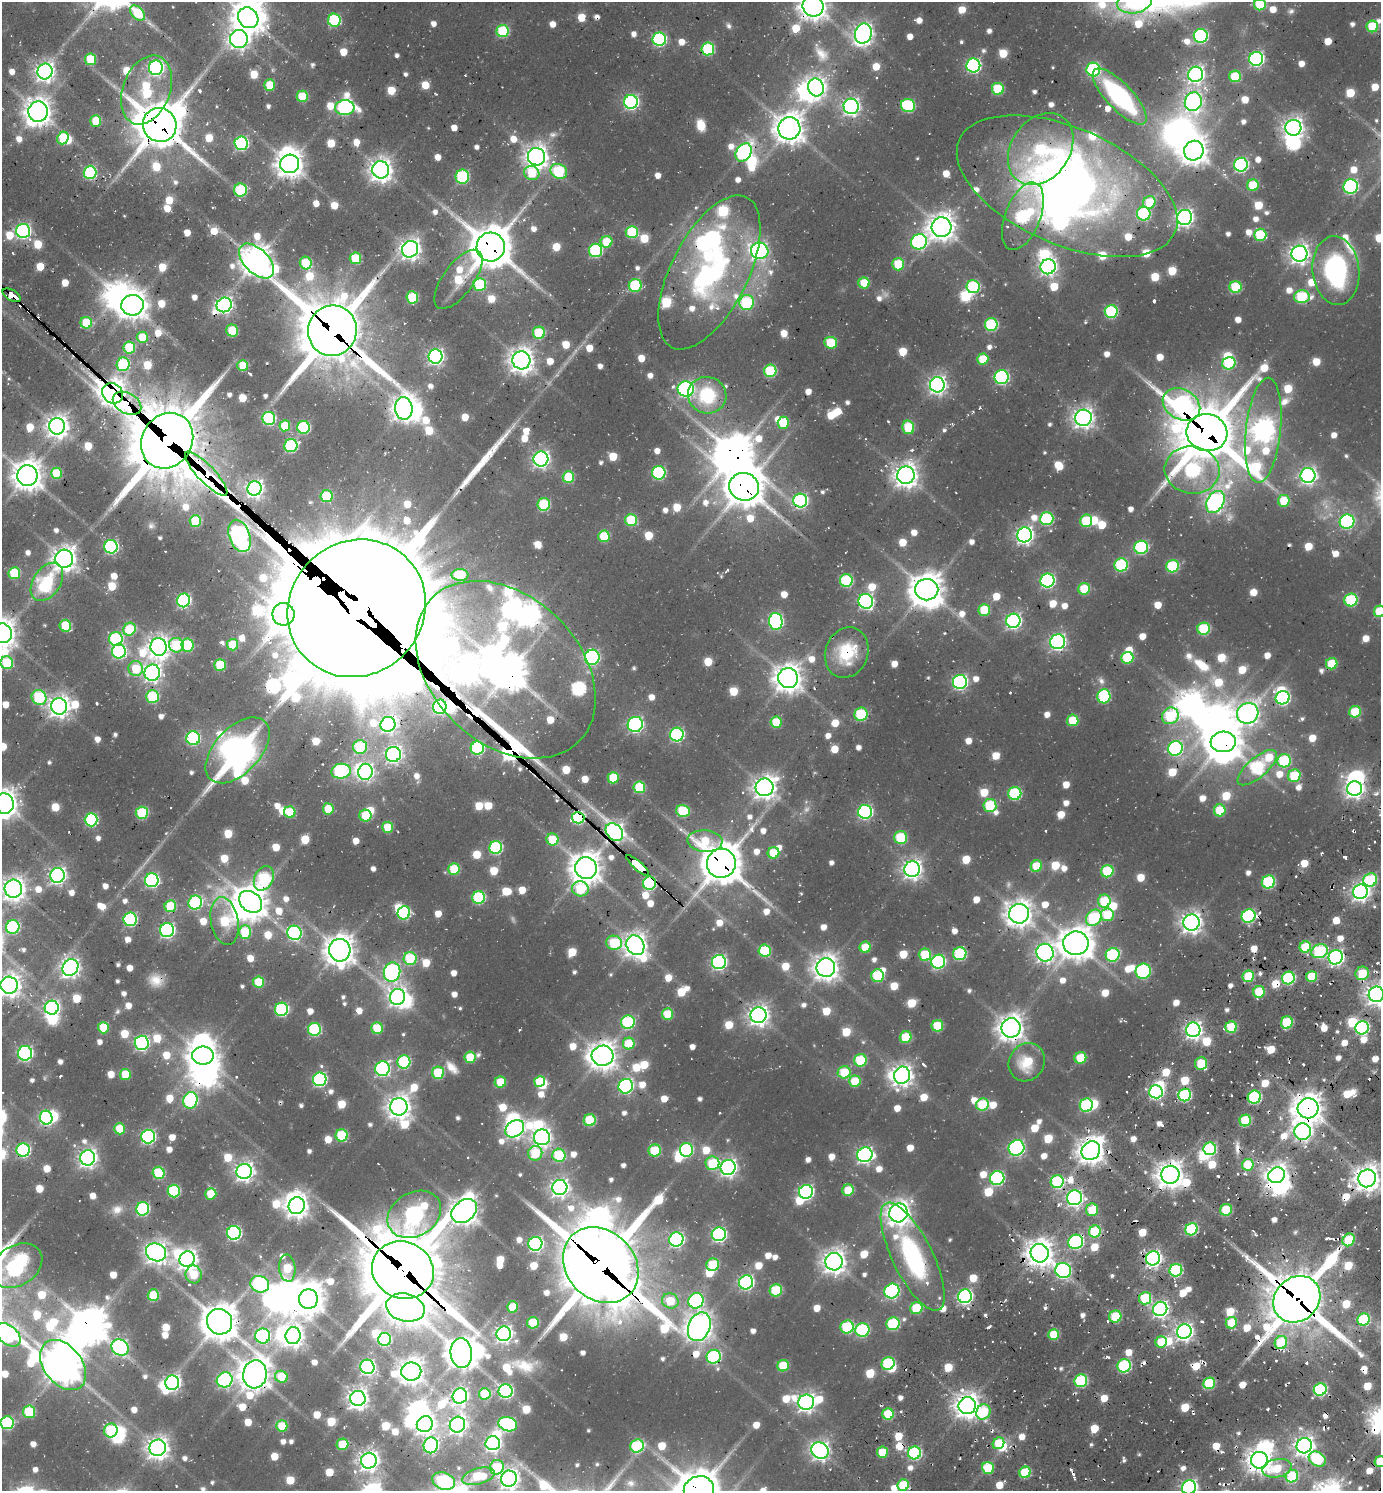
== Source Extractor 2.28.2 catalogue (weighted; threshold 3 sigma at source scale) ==
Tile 11 of 4 x 4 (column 3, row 3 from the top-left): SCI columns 3401-4779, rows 1491-2979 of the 6306 x 6247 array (HDU 1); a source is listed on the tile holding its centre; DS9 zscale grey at full resolution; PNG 1383 x 1493 px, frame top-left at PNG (2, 2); each listed source drawn as its Kron ellipse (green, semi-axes under 4 px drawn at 4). Shown black and unused: <1% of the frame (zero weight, under 2 of 3 exposures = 12% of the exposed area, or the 3 px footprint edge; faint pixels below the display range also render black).
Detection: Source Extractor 2.28.2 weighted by HDU 2 'WHT'; one run over the whole footprint, this tile lists its part. Background 0.0765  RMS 0.01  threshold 0.0464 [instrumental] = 3 sigma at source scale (4.5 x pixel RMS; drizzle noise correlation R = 1.50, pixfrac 1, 0.05/0.05 arcsec/px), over >= 5 px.
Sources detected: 1204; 10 too faint to see at this stretch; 83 inside a brighter object's white glare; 27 cosmic-ray / hot-pixel residue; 5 long thin detections or spike segments (spike, bleed or trail) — neither listed nor drawn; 22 inside a brighter listed object's ellipse — not listed separately; of the other 1057, all 500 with FLUX_AUTO >= 36.2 (the completeness limit of this list) listed and drawn (557 fainter detections not listed), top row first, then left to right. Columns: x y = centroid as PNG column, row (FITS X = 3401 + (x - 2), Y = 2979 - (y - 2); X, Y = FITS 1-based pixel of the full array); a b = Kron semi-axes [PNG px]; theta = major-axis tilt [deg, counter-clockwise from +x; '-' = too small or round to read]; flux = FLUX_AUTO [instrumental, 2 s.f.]
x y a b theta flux
1134 2 17 11 10 130
1260 4 6 6 - 56
813 6 11 10 - 1400
137 13 9 6 -45 62
248 18 11 9 -47 1700
334 20 6 6 - 100
1372 26 6 6 - 60
503 31 6 6 - 84
863 33 10 8 70 690
1201 36 7 7 - 180
239 39 9 9 - 630
659 39 7 6 - 180
708 49 6 6 - 100
90 59 6 5 - 46
1256 59 7 7 - 270
973 65 7 7 - 230
156 68 7 7 - 310
1093 69 7 7 - 130
45 71 8 7 - 610
1196 74 8 7 - 490
1235 76 6 6 - 59
270 85 5 5 - 41
816 87 9 7 -75 530
998 89 6 6 - 61
146 90 36 23 69 110
302 96 6 5 - 46
1120 96 36 13 -47 140
631 102 7 7 - 260
1193 102 9 8 - 450
851 106 8 7 - 460
908 106 7 6 - 120
345 108 9 7 3 200
38 112 10 10 - 1300
96 121 5 5 - 42
160 125 17 16 - 4100
789 128 11 11 - 1600
1293 128 8 8 - 760
63 138 6 5 - 51
241 143 7 6 - 190
1041 149 39 29 55 150
1194 151 10 9 - 1400
744 152 10 7 56 210
536 157 9 8 - 1000
290 164 9 9 - 1300
1241 165 7 7 - 210
381 170 8 8 - 940
559 171 9 7 -30 78
90 172 6 6 - 140
532 173 8 7 - 48
462 177 7 7 - 110
1253 185 6 5 - 50
1067 186 117 58 -23 670
1351 187 7 7 - 200
240 190 6 6 - 82
1149 202 6 6 - 40
1144 214 7 6 - 110
1023 216 35 17 69 180
1185 217 7 7 - 500
941 227 10 10 - 1300
23 231 7 7 - 290
632 232 6 6 - 78
1260 235 6 6 - 71
606 242 6 5 - 40
919 242 8 7 - 210
491 247 14 14 - 3700
410 249 8 8 - 760
595 250 7 6 - 140
760 251 9 8 - 350
1299 254 8 8 - 670
355 258 6 5 - 50
256 261 21 12 -44 1800
306 263 6 6 - 56
898 264 6 6 - 49
1048 267 7 7 - 460
1336 271 34 23 -84 180
709 272 84 38 63 300
458 279 35 15 54 61
864 283 5 5 - 42
480 284 6 6 - 75
635 285 6 6 - 91
973 287 6 6 - 110
1235 287 6 6 - 68
11 295 10 5 -31 220
412 297 6 6 - 66
1302 297 8 6 2 86
747 303 7 7 - 84
132 305 11 10 - 1500
224 305 8 7 - 410
1111 312 6 6 - 120
86 323 6 5 - 53
991 325 6 6 - 100
232 331 6 6 - 45
332 331 25 24 - 7300
539 333 6 6 - 65
142 337 6 5 - 38
831 343 6 6 - 54
129 347 6 6 - 54
435 356 7 7 - 360
983 359 5 5 - 38
521 360 9 9 - 1100
1229 363 7 6 - 89
123 364 7 6 - 110
243 365 5 5 - 42
770 371 6 6 - 83
1002 377 7 7 - 190
937 385 7 7 - 510
686 389 8 7 - 340
113 393 11 9 -42 1500
707 395 19 18 - 68
127 403 15 10 -29 270
1181 404 20 15 -30 380
404 408 11 8 -82 1100
269 418 6 6 - 130
1083 418 8 8 - 730
783 423 6 5 - 40
57 426 8 8 - 940
285 426 5 5 - 38
303 427 6 6 - 120
908 427 7 6 - 59
1263 430 53 17 84 1100
1207 433 20 18 -10 6300
167 441 29 25 58 9500
291 446 7 6 - 140
541 459 7 7 - 390
1192 470 27 23 -8 190
56 473 6 5 - 48
659 473 6 6 - 130
206 474 29 8 -46 950
906 475 9 8 - 1000
1308 475 7 7 - 410
27 476 10 10 - 1600
568 477 6 5 - 53
744 487 15 14 - 2900
254 488 7 7 - 520
326 496 6 6 - 60
800 501 7 7 - 220
1284 501 6 6 - 38
1215 502 12 8 60 460
544 504 6 6 - 80
1047 519 7 6 - 120
631 520 6 6 - 65
195 521 6 5 - 62
1086 521 6 6 - 62
1347 522 7 7 - 160
1025 535 7 7 - 480
240 536 17 10 -70 590
604 536 6 5 - 61
111 547 7 6 - 210
1141 547 7 6 - 140
64 559 9 9 - 1100
1121 565 7 6 - 120
1173 566 6 6 - 97
14 573 6 6 - 67
460 575 8 6 -1 45
846 581 6 6 - 110
1047 581 7 7 - 230
47 582 21 13 56 80
1084 589 6 5 - 47
927 590 11 11 - 2000
184 600 7 6 - 200
1351 600 6 6 - 100
866 601 7 7 - 290
357 608 71 66 43 64000
984 610 6 5 - 52
1380 611 6 5 - 57
283 614 11 11 - 1400
776 621 8 7 - 230
1013 621 7 7 - 330
65 626 6 5 - 58
129 629 7 6 - 54
1204 629 6 6 - 92
2 633 10 10 - 1400
116 639 7 7 - 120
1058 642 7 7 - 340
176 645 7 7 - 69
187 645 6 6 - 85
233 645 6 5 - 42
159 647 9 8 - 850
119 651 7 7 - 190
847 653 26 21 70 52
592 657 7 7 - 230
1127 658 6 6 - 63
7 663 6 6 - 66
1332 664 6 5 - 43
220 665 6 6 - 50
136 669 7 7 - 46
506 670 103 73 -44 4600
152 673 8 7 - 510
788 678 10 10 - 1400
960 682 7 7 - 260
1104 696 7 6 - 110
39 697 8 7 - 96
152 697 6 6 - 92
1283 698 7 6 - 200
59 706 8 8 - 850
440 707 7 6 - 170
1355 712 6 5 - 54
1248 713 11 10 - 880
861 714 7 6 - 82
1170 716 9 7 43 96
1073 720 6 5 - 43
776 722 6 5 - 43
388 724 7 7 - 360
635 724 8 7 - 260
677 734 7 7 - 200
193 738 7 7 - 140
1223 742 12 10 5 2200
360 747 7 7 - 77
477 748 7 6 - 150
1175 748 7 7 - 220
238 750 40 23 47 370
393 754 7 7 - 420
1284 761 7 6 - 99
1257 768 24 10 41 160
341 771 10 7 8 200
365 772 8 7 - 400
1294 776 6 6 - 62
613 778 6 5 - 48
639 787 6 5 - 65
765 787 9 8 - 990
1355 789 8 7 - 550
1015 793 6 6 - 120
4 804 10 9 - 1300
990 805 6 6 - 69
328 809 5 5 - 37
1220 810 6 6 - 48
683 811 7 6 - 74
290 812 6 5 - 46
865 812 7 7 - 240
142 813 6 6 - 82
365 816 6 6 - 41
578 818 6 5 - 150
91 820 6 6 - 140
388 827 5 5 - 38
614 832 10 7 -46 530
901 837 6 6 - 66
552 839 6 6 - 39
705 841 18 11 -4 49
496 847 6 6 - 130
773 853 6 5 - 43
721 863 15 14 - 3500
638 865 14 4 -41 330
1036 866 6 5 - 42
586 868 11 10 - 1700
454 869 6 5 - 49
912 869 8 7 - 670
1107 871 6 6 - 75
57 875 7 7 - 460
264 878 13 9 63 110
152 880 7 7 - 220
1370 880 7 6 - 91
1268 882 7 6 - 110
649 883 6 6 - 140
13 889 9 8 - 980
580 889 8 7 - 68
1360 892 7 7 - 560
479 898 6 6 - 120
1104 901 6 6 - 56
251 902 13 9 -39 2000
195 903 7 6 - 180
170 906 6 6 - 65
404 913 7 6 - 120
1019 914 10 10 - 1200
1107 915 6 6 - 50
1249 916 7 6 - 170
1094 918 9 7 47 99
130 919 7 6 - 170
225 921 24 13 -79 75
1191 923 8 8 - 820
13 927 7 6 - 140
167 930 7 7 - 280
245 932 7 6 - 55
294 933 7 7 - 190
614 943 8 7 - 63
1076 943 12 11 - 1800
635 945 10 8 -61 1100
865 947 5 5 - 36
1305 947 6 5 - 50
340 950 11 10 - 1500
765 951 6 6 - 74
1320 951 8 6 22 110
1045 953 9 8 - 540
960 954 6 6 - 110
925 955 6 6 - 52
1113 955 7 6 - 130
1336 957 7 7 - 350
410 959 6 6 - 80
719 962 7 7 - 280
938 962 7 7 - 170
70 967 9 7 57 560
826 968 9 9 - 1200
1143 971 8 7 - 140
392 972 10 8 74 330
1362 973 7 6 - 40
878 976 6 6 - 94
1248 976 6 5 - 56
1312 976 6 5 - 46
1288 978 6 6 - 120
259 982 5 5 - 44
9 985 8 8 - 960
1259 992 6 5 - 46
1376 994 8 7 - 810
398 997 8 7 - 590
52 1008 7 7 - 330
281 1009 6 6 - 150
667 1014 5 5 - 46
759 1015 8 8 - 760
628 1022 7 6 - 130
1287 1023 6 5 - 74
937 1026 6 5 - 48
1231 1027 6 5 - 66
103 1028 5 5 - 41
377 1028 6 5 - 47
1011 1028 9 9 - 1300
1362 1028 7 6 - 180
314 1029 6 6 - 120
1193 1030 7 7 - 500
906 1037 6 5 - 52
142 1043 7 7 - 270
629 1044 6 5 - 45
25 1053 7 7 - 240
203 1055 11 9 1 1400
602 1056 11 10 - 1400
470 1057 5 5 - 40
1080 1058 6 5 - 50
860 1060 6 6 - 76
404 1062 6 6 - 120
1027 1062 20 17 57 40
1201 1063 6 6 - 38
382 1069 7 7 - 220
844 1072 6 6 - 43
438 1073 6 6 - 63
125 1074 5 5 - 37
902 1075 9 8 - 780
320 1079 7 6 - 210
855 1081 6 6 - 42
500 1082 5 5 - 38
540 1082 5 5 - 43
626 1086 7 7 - 220
1156 1092 6 6 - 230
1185 1095 6 6 - 130
1254 1097 6 6 - 110
190 1100 8 7 - 170
982 1105 6 6 - 76
1086 1105 7 6 - 120
399 1107 8 8 - 1100
1308 1108 10 10 - 1500
46 1118 7 6 - 220
590 1120 6 6 - 62
1245 1121 6 5 - 73
120 1129 5 5 - 39
515 1129 10 7 37 470
1303 1132 8 8 - 460
342 1135 6 6 - 74
148 1136 7 7 - 250
542 1137 8 8 - 570
1016 1148 8 7 - 250
1210 1149 6 6 - 120
23 1150 6 6 - 180
655 1150 6 6 - 64
686 1150 7 6 - 120
1091 1151 10 8 49 1200
535 1153 7 7 - 54
559 1155 6 6 - 84
865 1155 8 7 - 390
88 1158 7 7 - 550
712 1163 7 7 - 62
1248 1165 6 5 - 53
728 1167 7 7 - 520
244 1171 8 7 - 610
159 1173 6 6 - 82
1170 1175 9 9 - 1300
1277 1175 8 7 - 910
997 1178 7 7 - 190
1367 1178 9 8 - 1200
1057 1182 6 6 - 120
560 1188 7 7 - 570
848 1190 6 5 - 40
174 1191 6 6 - 100
806 1192 7 7 - 260
211 1194 5 5 - 40
1074 1198 7 7 - 390
297 1206 8 8 - 990
143 1209 7 6 - 140
1092 1210 6 6 - 38
1226 1210 6 5 - 58
464 1211 14 10 38 1400
898 1213 9 9 - 1100
414 1214 28 22 31 430
1191 1229 6 6 - 94
1095 1232 6 6 - 81
234 1233 7 7 - 230
719 1234 7 7 - 270
676 1239 7 7 - 290
1349 1240 6 5 - 50
1076 1242 7 7 - 190
535 1244 7 7 - 260
156 1252 10 8 -26 830
1040 1253 9 9 - 1400
913 1257 59 20 -64 180
1153 1258 7 7 - 430
187 1259 8 7 - 760
834 1262 8 8 - 1100
601 1265 41 34 -45 11000
713 1265 6 6 - 64
17 1266 27 20 31 400
287 1268 13 8 -84 44
403 1270 31 28 -25 10000
1063 1270 8 7 - 270
1176 1270 6 6 - 130
194 1274 9 8 - 37
746 1282 7 7 - 260
260 1284 9 8 - 160
776 1290 6 6 - 75
892 1291 8 7 - 200
153 1295 6 5 - 55
965 1296 7 6 - 290
1145 1298 6 6 - 65
308 1299 10 9 - 1600
1297 1299 25 21 43 6100
670 1301 8 7 - 38
696 1301 8 7 - 220
513 1307 5 5 - 40
405 1308 19 14 -13 880
916 1308 6 6 - 62
1160 1309 7 7 - 420
1115 1317 6 6 - 58
1364 1320 6 6 - 92
220 1322 13 12 - 2400
533 1323 6 5 - 56
1231 1323 6 5 - 37
893 1324 7 6 - 120
699 1327 15 11 68 1400
847 1327 7 6 - 94
862 1330 7 6 - 140
1184 1332 7 7 - 530
504 1334 7 7 - 480
1054 1334 5 5 - 46
8 1335 14 9 -39 210
263 1336 7 7 - 200
293 1336 8 7 - 780
385 1339 6 6 - 100
1161 1342 6 5 - 39
1281 1342 7 6 - 60
120 1347 9 7 -37 300
461 1353 15 11 -85 1900
714 1357 7 6 - 170
888 1364 7 6 - 110
63 1365 28 19 -52 2500
783 1366 6 5 - 48
1124 1366 7 6 - 130
367 1367 7 7 - 320
411 1371 10 9 - 1200
255 1374 14 11 82 1800
281 1377 6 6 - 39
225 1380 8 7 - 240
1081 1381 6 6 - 110
172 1383 7 7 - 390
1209 1383 6 5 - 76
1320 1389 6 6 - 140
506 1391 7 7 - 210
485 1394 6 5 - 51
460 1396 8 7 - 460
358 1398 7 7 - 810
806 1402 8 7 - 570
967 1406 9 8 - 1100
29 1412 6 6 - 64
983 1412 8 7 - 63
888 1414 6 5 - 54
7 1423 6 6 - 120
425 1424 8 8 - 650
508 1424 9 7 -15 180
457 1425 8 7 - 580
282 1426 5 5 - 41
111 1430 7 6 - 98
493 1443 7 7 - 380
998 1443 6 5 - 43
343 1444 6 5 - 44
431 1445 8 7 - 270
637 1446 7 6 - 110
1304 1446 8 7 - 740
158 1448 8 8 - 910
820 1451 9 8 - 570
882 1452 5 5 - 36
914 1453 6 6 - 150
1317 1459 9 7 -32 76
1259 1460 8 8 - 1200
369 1461 8 7 - 720
1380 1461 6 5 - 46
497 1467 7 7 - 53
988 1468 6 6 - 44
1277 1468 15 9 12 41
1025 1472 6 5 - 61
478 1476 17 8 16 56
1292 1476 6 6 - 91
509 1479 8 8 - 730
444 1481 12 8 -22 140
903 1485 6 5 - 55
1189 1487 7 7 - 380
699 1490 15 14 - 3300
Overlapping masked pixels (flux is a lower limit): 55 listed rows (the first 20) at x y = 248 18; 239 39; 146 90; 160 125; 1041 149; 1067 186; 1023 216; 491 247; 11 295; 332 331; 521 360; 113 393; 127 403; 1181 404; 1207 433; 167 441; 206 474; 744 487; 240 536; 357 608
Isophote crosses this tile's border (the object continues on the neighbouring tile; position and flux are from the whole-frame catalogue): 19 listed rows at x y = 1134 2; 1260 4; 813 6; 11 295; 1380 611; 2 633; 7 663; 4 804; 13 889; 9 985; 1376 994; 17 1266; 8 1335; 7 1423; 1380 1461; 509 1479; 444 1481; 1189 1487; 699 1490